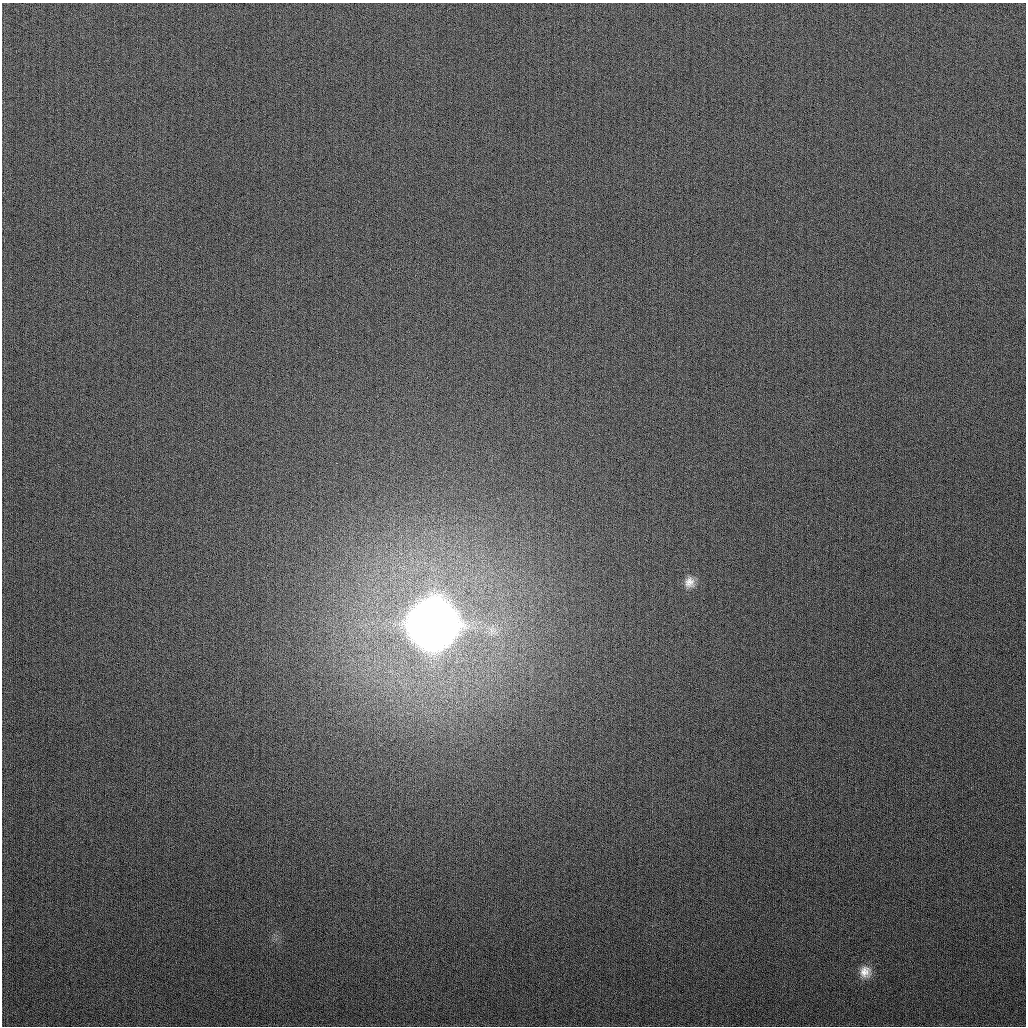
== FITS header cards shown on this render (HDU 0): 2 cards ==
NAXIS1  =                 1024
NAXIS2  =                 1024

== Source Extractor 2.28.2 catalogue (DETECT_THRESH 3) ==
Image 1024 x 1024 px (HDU 0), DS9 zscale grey, 1 PNG px = 1 image px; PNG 1028 x 1028 px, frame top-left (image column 1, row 1024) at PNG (2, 3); no overlay
Background 265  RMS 11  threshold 31.8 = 3 sigma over >= 5 px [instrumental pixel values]
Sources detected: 3; all 3 listed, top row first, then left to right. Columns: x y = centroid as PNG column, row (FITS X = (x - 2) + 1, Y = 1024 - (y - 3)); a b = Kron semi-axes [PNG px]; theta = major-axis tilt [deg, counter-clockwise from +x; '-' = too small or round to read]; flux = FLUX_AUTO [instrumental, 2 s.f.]
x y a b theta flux
689 582 15 13 -89 7.1e+03
432 625 19 18 - 6.8e+06
865 972 14 13 - 8.4e+03